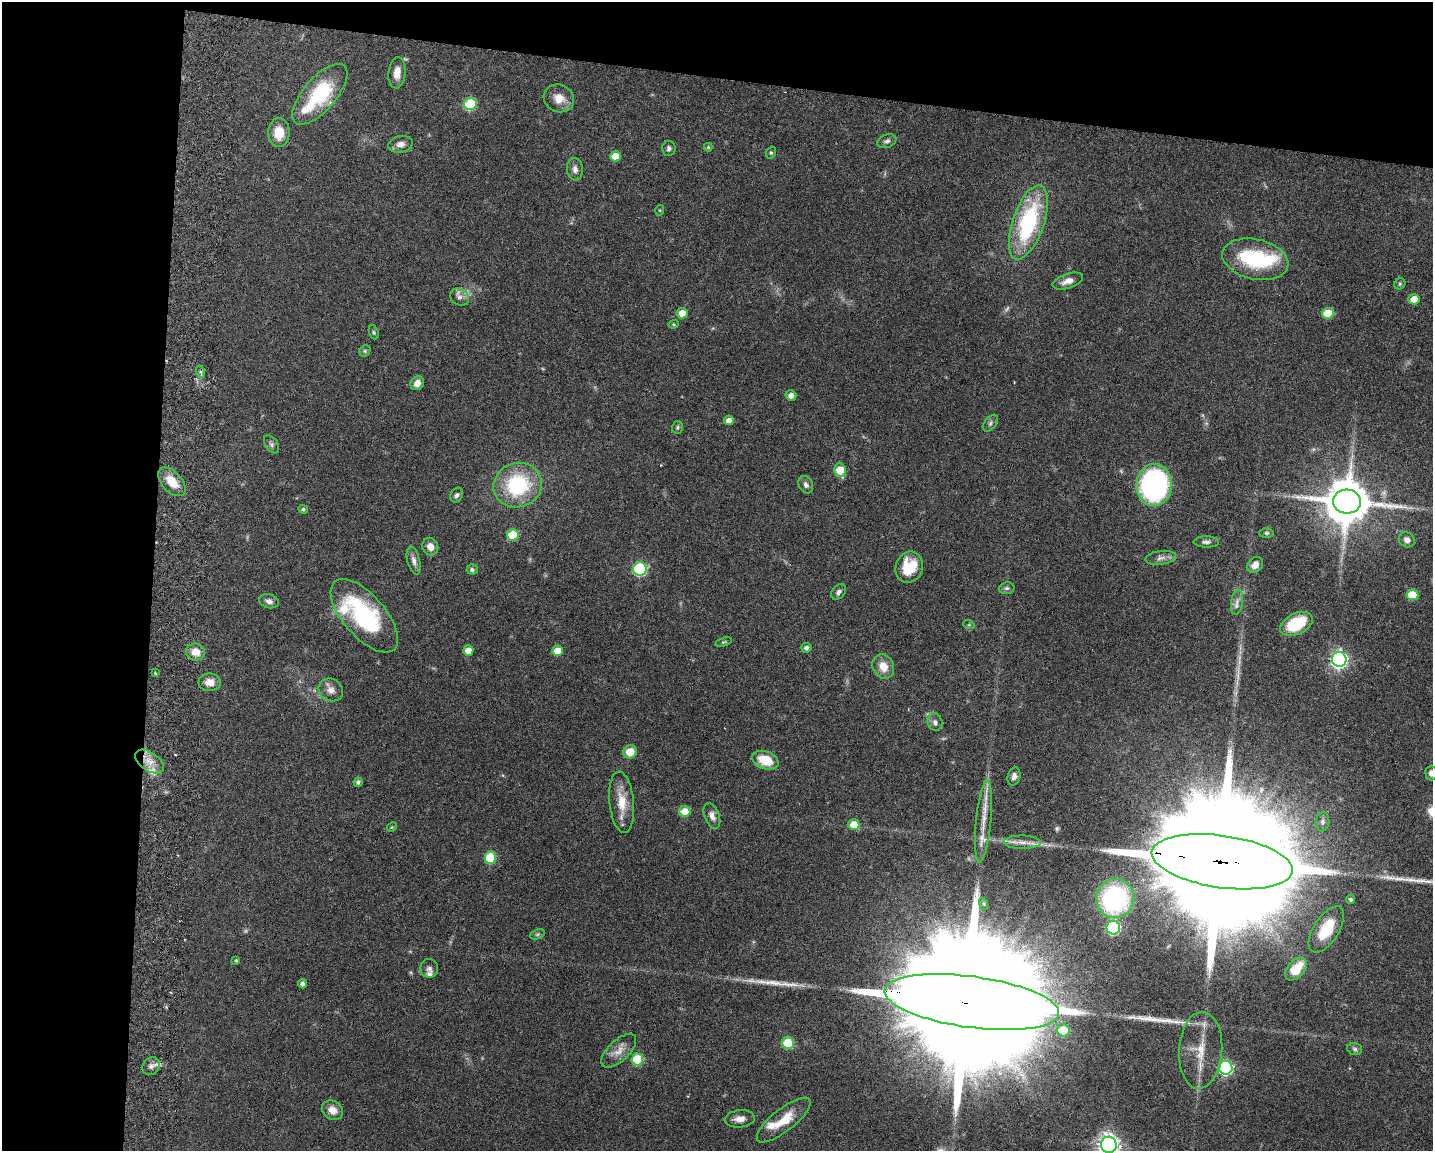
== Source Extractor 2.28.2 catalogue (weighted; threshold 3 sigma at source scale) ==
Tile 1 of 3 x 4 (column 1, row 1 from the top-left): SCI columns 277-1707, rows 3457-4605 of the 4734 x 4618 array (HDU 1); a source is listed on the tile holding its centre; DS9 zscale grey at full resolution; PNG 1435 x 1153 px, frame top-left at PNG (2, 2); each listed source drawn as its Kron ellipse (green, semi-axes under 4 px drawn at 4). Shown black and unused: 17% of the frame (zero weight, under 3 of 6 exposures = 3% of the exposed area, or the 3 px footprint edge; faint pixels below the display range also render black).
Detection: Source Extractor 2.28.2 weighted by HDU 2 'WHT'; one run over the whole footprint, this tile lists its part. Background 0.0872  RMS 0.0032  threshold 0.0131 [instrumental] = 3 sigma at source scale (4.09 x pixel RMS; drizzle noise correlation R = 1.36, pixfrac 0.8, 0.05/0.05 arcsec/px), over >= 5 px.
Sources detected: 121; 2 too faint to see at this stretch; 2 inside a brighter object's white glare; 3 long thin detections or spike segments (spike, bleed or trail) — neither listed nor drawn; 6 inside a brighter listed object's ellipse — not listed separately; the other 108 listed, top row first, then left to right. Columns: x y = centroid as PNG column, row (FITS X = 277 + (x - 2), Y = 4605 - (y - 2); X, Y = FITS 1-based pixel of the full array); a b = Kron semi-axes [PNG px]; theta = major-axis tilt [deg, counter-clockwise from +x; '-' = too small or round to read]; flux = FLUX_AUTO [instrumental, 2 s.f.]
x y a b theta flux
397 73 16 8 84 2.9
320 94 37 16 49 21
559 98 15 13 -26 3.6
470 104 6 6 - 17
279 133 14 11 -89 5.4
887 141 10 6 20 1
401 144 12 8 10 1.8
708 147 4 4 - 0.4
669 148 7 6 - 0.89
771 153 6 5 - 0.42
615 156 5 5 - 4.1
575 169 11 8 -83 1.6
660 210 5 3 - 0.3
1028 222 39 15 71 32
1255 259 33 20 -13 23
1068 281 16 7 18 2.1
1400 284 6 5 - 0.46
460 297 10 8 -33 1.4
1414 299 6 5 - 3.6
682 313 5 5 - 4
1328 313 6 5 - 8.2
673 324 5 4 - 0.35
374 332 7 4 -71 0.48
365 351 6 5 - 0.48
201 372 6 4 -70 0.54
417 383 7 6 - 2
791 396 5 5 - 1.7
729 420 5 4 - 1.8
990 423 10 5 54 0.82
677 427 6 5 - 0.52
272 444 10 6 -54 0.84
840 470 7 6 - 6.1
172 482 17 10 -47 5
518 485 24 22 18 24
806 485 9 7 -65 1.1
1154 485 21 18 87 74
457 495 8 6 64 0.77
1347 502 14 12 -4 1300
303 509 5 4 - 0.57
1266 533 7 5 1 0.59
513 535 6 5 - 10
1407 540 8 7 - 1.6
1206 542 13 5 0 1
430 547 9 8 - 2.4
1161 558 15 7 8 1.5
414 561 14 6 -76 1.5
1255 565 9 7 44 2.5
909 567 16 13 69 8.5
472 569 5 5 - 0.62
640 569 7 6 - 33
1007 588 8 6 13 0.7
839 592 9 6 50 1.1
1412 595 6 5 - 9.9
269 601 10 7 -14 1.3
1237 602 12 6 81 1.4
364 616 45 21 -49 32
1296 624 17 10 26 13
969 625 6 3 -18 0.32
724 642 8 3 17 0.39
806 648 5 5 - 0.93
468 650 5 5 - 3.3
558 651 5 5 - 4.9
196 652 9 8 - 2.9
1339 660 7 7 - 96
883 667 12 10 -63 3.9
155 673 3 2 - 0.54
210 682 11 8 1 2.7
331 690 13 11 -33 2.1
935 722 9 7 -77 1.1
630 752 7 6 - 4.7
765 760 14 8 -19 7.6
149 762 16 9 -35 3.6
1431 773 7 5 -89 1.3
1014 776 9 6 76 1.3
358 782 5 4 - 0.82
622 802 31 12 -84 6.2
685 811 6 5 - 4.1
712 816 13 7 -69 1.8
983 821 41 7 85 5.6
1323 822 9 7 85 1
854 825 5 5 - 5.6
392 827 5 4 - 0.31
1022 842 18 6 -1 2.5
490 858 6 6 - 14
1222 862 71 26 -8 25000
1115 899 19 19 - 43
1351 899 4 4 - 0.68
984 904 6 4 -72 0.52
1113 928 7 6 - 37
1326 929 26 12 57 11
537 934 8 4 20 0.5
236 960 4 4 - 0.45
429 968 9 9 - 1
1296 969 13 8 49 8.1
302 984 5 4 - 1
972 1002 88 25 -8 31000
1063 1030 6 6 - 9.3
788 1043 6 6 - 15
1355 1049 7 5 -17 0.7
1201 1050 38 21 87 9.3
619 1051 22 10 43 3.3
637 1059 6 6 - 15
151 1066 10 8 47 1.5
1226 1068 7 7 - 53
332 1110 11 9 -31 2.7
740 1119 15 8 5 2.4
784 1120 33 11 38 6.8
1109 1145 8 8 - 200
Overlapping masked pixels (flux is a lower limit): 2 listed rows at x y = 1222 862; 972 1002
Isophote crosses this tile's border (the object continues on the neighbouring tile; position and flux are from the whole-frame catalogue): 2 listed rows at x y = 1431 773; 1109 1145